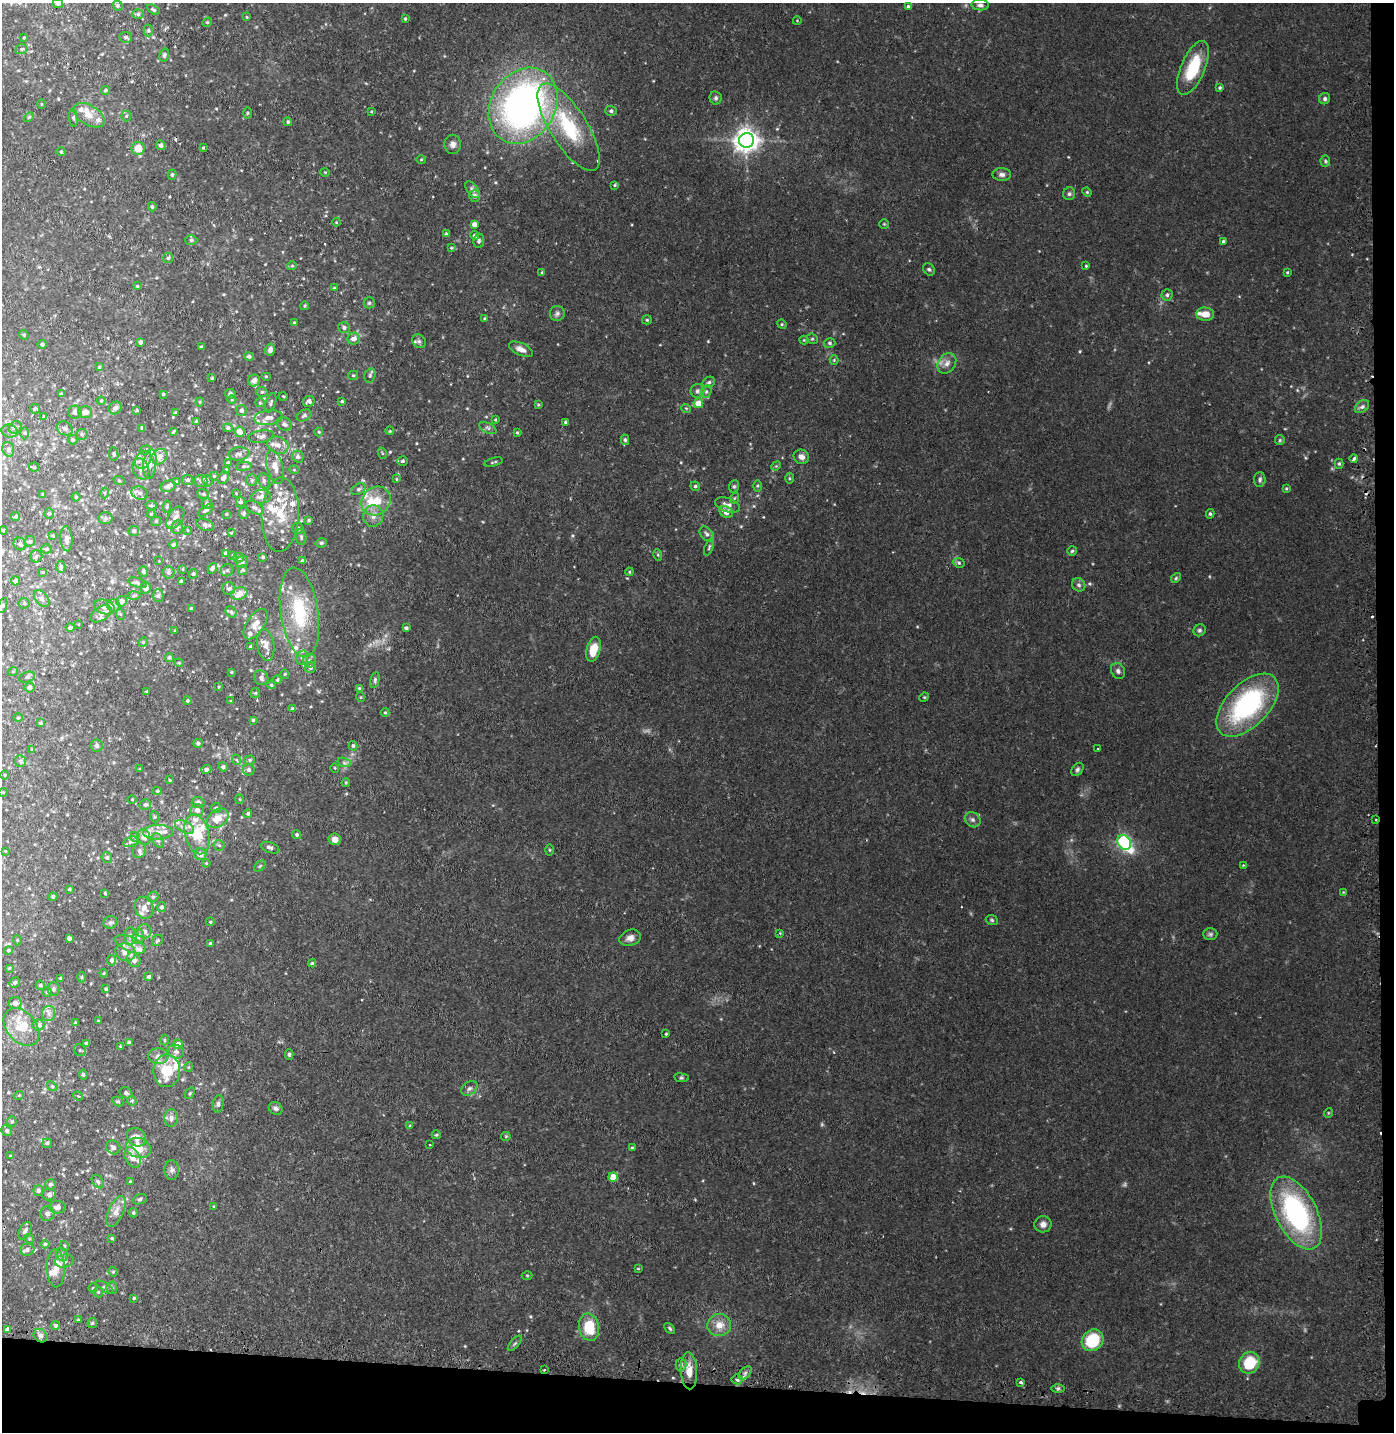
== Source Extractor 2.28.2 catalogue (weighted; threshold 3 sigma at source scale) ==
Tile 9 of 3 x 3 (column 3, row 3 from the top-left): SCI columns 2879-4270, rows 22-1451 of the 4364 x 4333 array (HDU 1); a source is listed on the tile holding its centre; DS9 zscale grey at full resolution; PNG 1396 x 1434 px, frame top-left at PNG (2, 3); each listed source drawn as its Kron ellipse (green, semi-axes under 4 px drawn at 4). Shown black and unused: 5% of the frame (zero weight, under 2 of 3 exposures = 4% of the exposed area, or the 3 px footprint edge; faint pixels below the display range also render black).
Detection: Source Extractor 2.28.2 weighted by HDU 2 'WHT'; one run over the whole footprint, this tile lists its part. Background 0.105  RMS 0.0083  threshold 0.0376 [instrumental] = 3 sigma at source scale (4.5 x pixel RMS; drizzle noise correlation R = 1.50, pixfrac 1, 0.05/0.05 arcsec/px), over >= 5 px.
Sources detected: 561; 2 too faint to see at this stretch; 9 cosmic-ray / hot-pixel residue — neither listed nor drawn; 55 inside a brighter listed object's ellipse — not listed separately; the other 495 listed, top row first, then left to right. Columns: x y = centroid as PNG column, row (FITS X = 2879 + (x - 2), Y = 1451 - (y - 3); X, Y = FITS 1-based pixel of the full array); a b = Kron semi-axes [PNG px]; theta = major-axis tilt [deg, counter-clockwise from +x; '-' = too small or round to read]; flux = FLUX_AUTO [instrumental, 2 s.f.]
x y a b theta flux
58 3 5 4 - 2.8
980 5 9 5 -4 2.3
118 6 5 4 - 1.5
908 6 4 3 - 1.1
153 10 7 3 -32 1.6
138 14 6 5 - 1.7
247 17 4 2 - 0.59
405 19 3 3 - 1.1
797 21 4 3 - 0.56
207 22 5 4 - 1.1
148 30 6 4 89 1.3
126 37 6 5 - 2.1
24 38 3 2 - 0.84
21 49 6 5 - 1.5
164 55 7 4 72 1.5
1193 68 29 12 67 35
1220 88 3 3 - 1.1
105 90 4 4 - 1.3
716 98 6 6 - 1.8
1325 99 6 5 - 1.8
42 104 4 3 - 0.67
523 106 40 32 58 320
611 111 5 5 - 1.6
371 112 4 2 - 0.71
247 113 6 4 89 0.88
89 115 17 10 -31 9
126 116 5 5 - 1.2
29 117 6 3 44 0.94
74 118 9 3 -86 1.3
288 122 4 4 - 1.4
569 127 50 18 -58 60
747 140 7 7 - 700
453 144 9 8 - 4.3
161 145 5 4 - 2.6
138 148 6 6 - 12
203 148 4 3 - 0.9
61 152 4 4 - 0.94
421 159 5 3 - 0.77
1325 161 5 5 - 1.3
325 172 5 3 - 0.62
1002 174 9 6 -1 3
172 175 5 4 - 1.3
615 185 4 4 - 0.87
473 190 9 5 -56 2.7
1087 192 4 4 - 0.86
1069 194 6 6 - 1.8
475 196 6 5 - 2.8
152 207 5 4 - 1.4
336 222 4 3 - 0.68
474 224 4 4 - 5
884 224 4 4 - 0.82
446 234 4 4 - 1.4
475 236 4 4 - 3.3
191 240 6 5 - 1.5
479 241 7 5 81 1.8
1223 241 4 3 - 1.1
451 248 4 3 - 0.92
168 258 5 5 - 1.3
292 266 5 4 - 0.9
1086 266 3 3 - 0.94
929 269 6 5 - 1.6
542 272 4 4 - 0.83
1287 272 3 2 - 0.88
137 286 4 3 - 0.76
334 288 4 3 - 0.87
1167 295 5 5 - 1.9
369 303 5 5 - 1.8
304 306 4 3 - 0.81
557 313 7 7 - 2.3
1205 314 9 6 -4 8.1
484 318 3 3 - 0.69
647 320 5 4 - 1
294 323 3 3 - 1
782 324 5 4 - 0.96
344 328 6 5 - 2.2
24 335 5 4 - 0.86
354 339 6 6 - 5.3
812 339 6 5 - 1.4
804 340 4 4 - 0.78
419 341 7 6 - 2.1
141 342 4 3 - 2.6
830 343 6 4 -4 1.8
42 344 4 4 - 1.8
201 347 3 3 - 1.2
521 349 13 6 -24 4.7
270 350 6 5 - 3.1
249 356 5 4 - 1.9
834 360 4 4 - 0.91
947 363 11 8 55 5
99 367 4 4 - 1
353 375 5 4 - 1.1
370 375 7 5 74 1.6
266 376 5 3 - 0.8
212 378 3 3 - 0.93
254 380 6 5 - 3.9
709 382 6 5 - 2.3
697 391 7 6 - 2.2
706 391 6 5 - 1.8
262 392 5 5 - 1.4
61 394 4 3 - 1.2
163 394 3 3 - 0.97
230 394 5 5 - 1.7
283 396 4 3 - 0.63
232 400 4 3 - 0.73
101 401 4 4 - 0.87
309 401 6 5 - 2.7
342 401 3 3 - 1.3
200 402 4 4 - 0.93
260 403 5 4 - 0.91
271 403 10 5 69 2
698 403 5 4 - 12
538 405 4 3 - 0.9
1362 407 8 5 38 2.4
115 408 7 6 - 2.7
686 408 5 3 - 0.69
35 409 5 5 - 1.4
137 410 4 3 - 0.94
241 410 5 5 - 2.4
75 412 6 6 - 3.3
85 412 7 6 - 5.1
175 412 3 3 - 0.69
304 415 8 5 28 1.8
44 417 3 3 - 1.5
268 418 14 7 7 7.3
495 420 4 3 - 0.86
196 421 3 3 - 0.83
565 422 4 3 - 1.1
284 424 8 6 -30 2.8
15 427 7 5 43 2.1
65 428 8 6 -29 3.1
142 428 4 3 - 1.4
228 428 5 4 - 2
488 428 9 5 -27 2
9 431 8 6 -15 2.8
390 431 4 3 - 0.69
173 432 4 2 - 0.76
240 432 5 5 - 6.9
319 432 4 4 - 0.86
517 432 3 3 - 0.99
25 433 6 4 -89 1.2
82 434 5 5 - 1.3
261 436 13 6 8 3.6
73 440 5 4 - 1.7
625 440 5 4 - 1.5
1280 440 5 4 - 1.2
278 445 11 8 -20 5.8
8 449 7 5 -75 2.1
146 450 5 4 - 1
382 453 6 3 -72 0.76
114 454 6 4 -83 1.3
239 454 10 6 6 3
298 456 6 5 - 2.2
160 457 8 7 - 5.8
801 457 8 7 - 4.2
1354 459 4 3 - 3
143 460 10 7 53 5.1
403 461 5 4 - 1.6
228 462 4 3 - 0.8
494 462 9 2 15 1.2
150 464 15 6 84 4.6
1339 464 5 4 - 1.2
244 466 8 4 8 1.6
776 466 5 4 - 0.99
34 467 5 5 - 1.1
275 467 17 8 -75 7.4
141 469 11 8 -66 4.2
226 470 4 3 - 1.1
294 470 5 4 - 1
214 476 4 4 - 0.78
223 478 7 5 56 3.3
790 478 5 3 - 0.93
396 479 4 4 - 0.76
1260 479 7 5 87 2.1
119 480 6 3 -20 0.84
188 480 5 5 - 1.9
252 480 6 5 - 1.5
201 481 6 5 - 2
207 481 6 5 - 2.1
264 481 7 5 -79 1.9
176 482 4 4 - 0.81
168 486 7 5 24 4
695 486 5 4 - 1.5
734 486 6 5 - 1.4
758 486 5 4 - 1
358 489 7 5 27 2.1
1286 489 4 3 - 0.87
105 493 5 3 - 0.93
140 493 8 6 -17 2.7
236 493 3 3 - 0.59
43 494 3 3 - 0.76
203 494 6 4 -21 1.4
76 497 4 4 - 0.9
261 497 9 7 6 4.3
735 498 5 3 - 0.72
376 501 15 13 40 16
241 502 5 4 - 1.8
207 504 5 5 - 1.8
151 505 6 3 -6 1
728 505 13 7 -18 4.7
167 506 6 3 81 1
255 508 10 5 -26 2.7
206 510 9 4 33 1.8
726 512 7 5 -30 6.7
49 513 5 5 - 1.7
244 513 6 5 - 1.3
151 514 4 3 - 0.8
226 514 3 3 - 0.77
1210 514 5 4 - 1.4
280 515 37 18 88 27
373 516 11 10 - 6.2
16 517 4 4 - 1.3
105 518 7 6 - 1.9
175 518 12 7 57 4.9
309 520 4 4 - 1.2
156 521 5 5 - 1.1
205 525 9 5 -21 2.7
177 527 7 6 - 2.2
298 528 6 5 - 2.3
3 530 4 3 - 0.8
187 530 4 2 - 0.58
134 531 5 5 - 1.8
231 533 3 3 - 0.74
707 534 8 6 -47 2.3
53 536 4 3 - 1.1
301 537 8 5 -83 1.8
66 539 12 6 -87 3.6
30 541 6 5 - 1.9
321 543 6 4 12 1.3
20 544 6 6 - 3.2
174 545 4 4 - 2.6
709 547 9 4 70 1.4
47 549 5 4 - 1.3
1072 551 5 4 - 1.2
225 553 4 3 - 1.2
233 555 4 3 - 0.84
658 555 6 3 -72 0.92
36 556 6 6 - 2
238 557 5 5 - 2.5
263 557 4 3 - 1.4
159 561 2 2 - 0.47
303 561 4 3 - 2.6
242 562 6 5 - 1.9
959 563 6 5 - 1.4
61 567 6 4 88 1.9
212 568 6 4 59 2.4
183 569 4 3 - 0.77
227 570 6 6 - 2.1
243 570 5 5 - 1
143 571 5 4 - 1.7
43 572 4 3 - 0.66
168 572 6 6 - 1.9
629 572 4 4 - 0.81
193 574 5 4 - 1.6
1176 578 5 4 - 1.2
15 581 4 4 - 2.3
181 582 4 3 - 2.1
138 583 10 4 -18 1.9
1079 585 7 6 - 2.3
146 588 5 5 - 3.5
229 589 6 6 - 2
239 594 8 6 22 12
134 596 6 4 4 1.4
158 596 6 5 - 1.7
42 598 9 6 -49 2.8
121 601 5 5 - 4.5
24 603 5 5 - 1.1
3 605 8 3 71 1.2
114 605 7 6 - 2.4
105 607 10 7 -18 5
191 609 3 3 - 1.3
231 612 6 5 - 1.6
299 612 45 19 -82 52
101 614 11 7 35 4.1
120 614 5 3 - 0.93
79 624 3 2 - 0.55
256 624 17 8 57 8.8
70 628 4 4 - 1.8
406 628 4 3 - 1.6
1200 630 6 5 - 1.6
175 631 3 3 - 0.69
143 642 5 4 - 1
266 645 16 8 -81 6.6
251 647 4 3 - 1.8
593 649 13 7 75 14
169 657 4 4 - 1.4
302 658 7 5 75 2.6
310 661 7 6 - 2.6
179 663 4 4 - 0.87
310 667 6 5 - 3
13 671 5 3 - 0.67
1118 671 8 6 -62 2.4
231 672 3 3 - 0.69
285 674 5 4 - 1
27 677 8 5 17 1.9
261 678 8 7 - 3
277 680 4 4 - 1.2
375 680 8 4 78 1.6
271 685 4 3 - 1.1
29 687 5 5 - 3
218 687 4 2 - 0.71
359 688 4 4 - 1
147 691 4 3 - 0.81
255 693 5 5 - 1.1
360 697 5 3 - 0.71
924 697 5 4 - 0.88
187 701 4 3 - 0.88
231 701 4 4 - 0.92
1247 705 39 21 46 120
292 709 4 4 - 1.2
385 712 4 4 - 0.89
18 718 4 3 - 0.8
253 720 3 3 - 1.1
41 723 4 4 - 1.4
198 743 5 4 - 1.7
97 745 6 6 - 2
353 746 5 4 - 1.4
32 749 4 4 - 0.76
1098 749 3 2 - 0.58
237 760 5 3 - 0.95
250 760 5 4 - 1.4
20 761 6 5 - 1.6
344 762 7 4 -20 1.9
223 767 5 4 - 2.2
335 768 5 3 - 0.72
140 769 4 2 - 0.57
206 769 5 4 - 2.3
1077 769 7 5 52 1.8
249 770 6 5 - 1.9
5 775 5 3 - 0.77
170 780 3 3 - 0.74
346 783 4 3 - 0.91
157 791 4 4 - 1
3 792 4 3 - 0.78
132 799 4 3 - 0.62
240 799 5 3 - 0.75
198 802 6 5 - 2.7
145 805 6 5 - 1.5
216 808 5 5 - 1.3
197 810 6 6 - 5
248 813 4 4 - 1.6
155 817 5 3 - 0.89
218 818 12 8 37 11
973 820 8 7 - 2.8
1376 820 2 2 - 0.86
185 827 10 5 -26 3.6
158 832 15 7 2 6.5
197 834 20 12 -76 21
297 835 5 4 - 1.3
135 837 5 3 - 0.86
144 837 8 6 -69 5
335 839 6 5 - 5.4
158 840 8 5 -63 2
131 842 8 4 19 1.9
1124 842 8 6 -54 150
219 845 5 5 - 1.4
270 848 9 5 -21 2.4
550 850 6 4 -89 0.9
5 851 4 2 - 0.52
139 851 8 6 72 2.6
200 854 6 6 - 6.8
107 858 5 5 - 1.5
206 863 4 3 - 0.79
1243 865 3 3 - 0.77
260 866 7 4 45 1.2
69 889 4 3 - 1.1
1343 892 4 3 - 0.57
105 893 3 3 - 0.9
53 896 4 4 - 1.9
153 897 6 5 - 1.5
162 907 5 4 - 2.1
144 908 11 9 -66 6.1
992 920 6 5 - 1.3
110 922 7 6 - 1.7
210 922 4 3 - 0.95
144 931 7 7 - 3.9
780 933 3 3 - 0.63
1210 934 7 6 - 1.7
130 936 8 6 -89 2.7
138 937 7 5 74 2.4
69 938 4 4 - 2.4
630 938 11 8 20 4.3
17 940 5 3 - 0.69
158 940 6 5 - 1.6
130 944 16 7 -24 6
210 944 3 3 - 1.4
8 950 4 4 - 1.2
126 952 10 8 -21 5.9
112 960 5 4 - 2.4
134 960 8 6 -59 4.8
312 963 4 4 - 1.1
9 968 4 4 - 0.66
104 973 4 3 - 0.73
82 977 5 3 - 0.81
149 977 4 4 - 1.7
60 978 3 3 - 0.72
15 983 6 5 - 1.4
40 985 5 4 - 1.4
53 989 7 6 - 2.2
106 989 4 3 - 1.2
47 992 4 4 - 1.2
15 1003 6 6 - 4.4
49 1014 8 6 75 3.1
98 1020 4 2 - 0.55
75 1023 4 3 - 1.1
38 1025 6 5 - 4.6
22 1027 21 14 -49 17
666 1034 3 3 - 0.89
164 1040 5 3 - 1
87 1043 4 3 - 1.7
129 1043 4 4 - 2.5
178 1044 5 5 - 5.9
120 1046 3 2 - 0.66
80 1050 6 5 - 1.5
176 1052 8 6 -21 2.7
289 1054 5 4 - 1.6
158 1056 10 8 -2 4.4
189 1067 5 3 - 0.71
167 1071 16 13 90 20
83 1075 5 4 - 1.7
681 1078 7 4 -7 1.2
52 1086 6 4 -40 1.2
469 1088 9 6 38 2.5
126 1093 7 5 -28 2.2
190 1093 6 3 54 1.1
19 1095 5 3 - 0.7
78 1096 5 3 - 0.95
132 1101 5 4 - 1.2
118 1102 6 4 -30 1.3
218 1104 8 5 82 1.9
276 1108 7 6 - 2.6
1328 1113 5 3 - 0.71
171 1118 9 6 86 3
12 1122 5 4 - 1.1
410 1126 4 3 - 0.89
7 1131 6 5 - 1.5
436 1135 4 4 - 1
506 1136 5 4 - 0.88
136 1137 10 8 -39 5.9
47 1143 5 4 - 1.4
430 1145 3 2 - 0.93
113 1147 7 6 - 3.1
138 1148 13 10 -19 17
632 1148 3 3 - 1.2
10 1156 3 3 - 0.53
133 1157 11 7 -64 7.6
172 1170 10 7 -90 2.7
613 1177 5 4 - 12
98 1182 7 5 -52 1.7
130 1182 4 3 - 0.84
50 1184 5 5 - 1.9
38 1191 5 5 - 1.9
49 1195 6 6 - 2.2
140 1199 7 4 20 1.4
214 1206 3 3 - 0.68
57 1207 8 6 -2 4.9
116 1211 16 7 66 6
133 1213 4 3 - 1
1296 1213 39 20 -63 130
47 1214 7 7 - 3.8
1043 1224 8 8 - 4.3
25 1231 9 5 64 2.9
112 1238 4 4 - 1.2
29 1239 5 4 - 0.94
45 1244 4 4 - 1.2
65 1246 5 3 - 0.77
27 1250 7 6 - 3
62 1254 7 6 - 2
64 1261 9 6 7 5.1
56 1268 19 9 -88 8.2
638 1269 4 2 - 0.6
113 1272 5 4 - 1.1
527 1275 5 3 - 0.75
105 1287 10 4 -34 1.7
93 1288 4 4 - 1
112 1288 6 5 - 1.4
98 1292 5 5 - 1.2
134 1298 4 4 - 1.1
78 1320 4 4 - 0.87
92 1323 5 5 - 1.3
55 1325 4 4 - 1.8
719 1325 12 11 - 9.4
589 1327 14 10 -78 24
670 1328 6 4 -46 1.2
7 1329 4 3 - 1.9
40 1336 7 6 - 2.9
1093 1340 11 10 - 40
515 1343 9 4 49 1.4
1249 1363 11 10 - 27
681 1365 6 5 - 2
544 1370 3 2 - 0.96
689 1371 18 8 -87 10
745 1373 8 5 46 2.5
737 1379 6 5 - 3.3
1020 1382 4 3 - 9.7
1058 1388 6 4 1 1.5
Overlapping masked pixels (flux is a lower limit): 3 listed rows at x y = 1354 459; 1376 820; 737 1379
Isophote crosses this tile's border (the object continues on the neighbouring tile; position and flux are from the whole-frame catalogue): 1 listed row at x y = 58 3
Unlisted compact peaks at least as high as the median listed source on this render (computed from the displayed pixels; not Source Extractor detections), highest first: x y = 1080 351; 708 341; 1306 458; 530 1316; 1090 583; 572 535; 225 15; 1209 576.